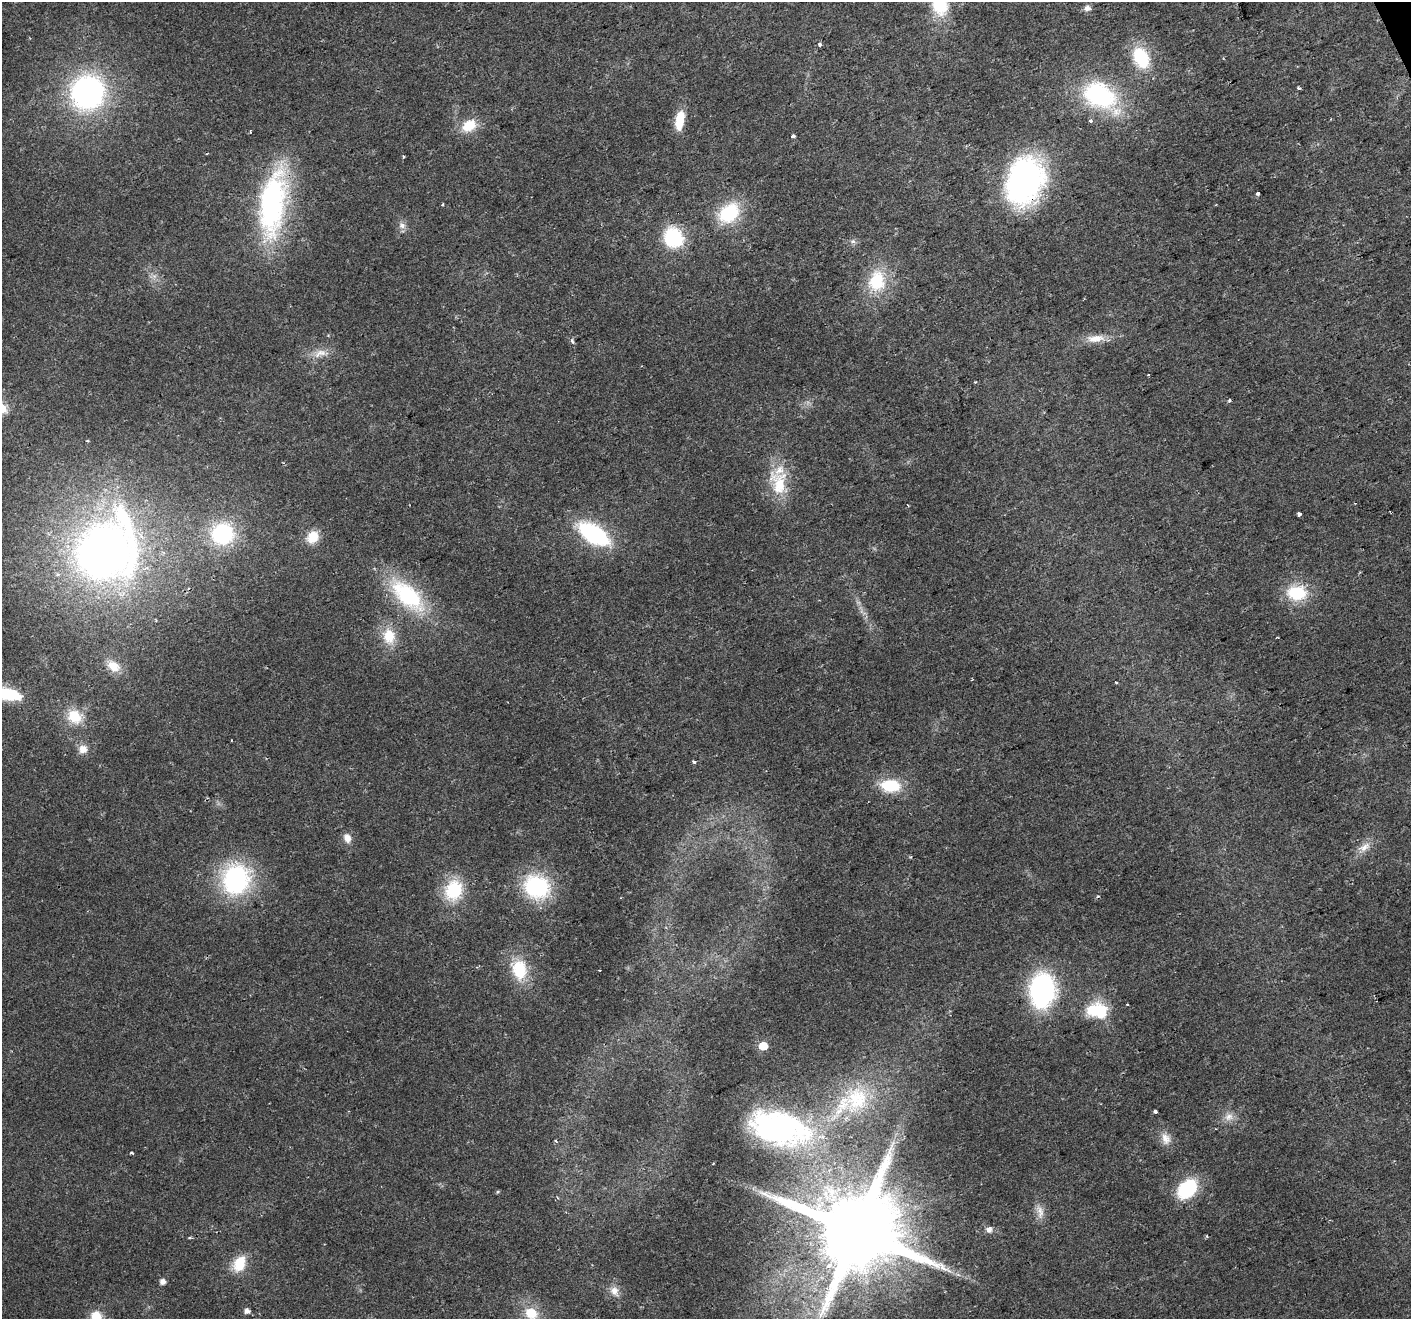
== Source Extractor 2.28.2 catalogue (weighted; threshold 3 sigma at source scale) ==
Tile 10 of 4 x 4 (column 2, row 3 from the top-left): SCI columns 1411-2819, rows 1462-2778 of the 5638 x 5498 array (HDU 1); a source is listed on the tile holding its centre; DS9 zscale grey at full resolution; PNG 1413 x 1321 px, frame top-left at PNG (2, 2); no overlay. Shown black and unused: <1% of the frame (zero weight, under 2 of 3 exposures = <1% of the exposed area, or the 3 px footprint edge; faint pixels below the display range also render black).
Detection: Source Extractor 2.28.2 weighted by HDU 2 'WHT'; one run over the whole footprint, this tile lists its part. Background 0.026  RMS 0.0035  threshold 0.0158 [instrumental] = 3 sigma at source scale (4.5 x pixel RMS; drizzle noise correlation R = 1.50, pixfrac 1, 0.0396/0.0396 arcsec/px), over >= 5 px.
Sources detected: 80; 1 too faint to see at this stretch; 2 inside a brighter object's white glare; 1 cosmic-ray / hot-pixel residue — not listed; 2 inside a brighter listed object's ellipse — not listed separately; the other 74 listed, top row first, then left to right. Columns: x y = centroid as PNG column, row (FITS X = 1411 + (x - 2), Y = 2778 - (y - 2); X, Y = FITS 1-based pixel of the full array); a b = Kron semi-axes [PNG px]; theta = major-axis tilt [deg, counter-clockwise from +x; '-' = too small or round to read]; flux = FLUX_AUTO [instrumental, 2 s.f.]
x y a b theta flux
940 3 27 16 -84 21
1087 8 6 5 - 2.4
819 44 4 3 - 1.2
1141 57 26 17 -65 18
1298 88 4 3 - 0.61
88 92 27 26 - 97
1099 95 35 24 -23 45
1091 121 4 3 - 1.2
679 122 16 10 84 7.9
469 126 19 14 32 8
793 136 3 3 - 1.2
403 156 3 3 - 0.52
1025 181 50 37 69 81
1257 193 4 3 - 2.5
272 203 81 29 82 75
442 204 4 3 - 0.37
729 213 24 17 43 22
402 225 10 8 -32 1.9
673 237 19 17 -57 25
853 241 7 4 -1 0.83
877 281 28 21 85 16
1095 339 26 10 6 5.5
572 341 4 3 - 1.8
320 353 21 10 18 4.3
1148 375 3 2 - 0.24
1229 400 4 3 - 0.62
87 441 3 3 - 0.45
283 463 4 4 - 0.41
778 483 38 23 -78 16
1299 514 4 4 - 1.3
222 534 20 19 - 34
594 534 27 14 -33 47
313 537 13 11 58 7.3
104 552 63 57 10 230
1297 593 23 17 -4 15
407 595 56 26 -43 34
389 636 22 17 -80 9.1
113 666 18 13 -35 5.2
1116 682 3 2 - 0.4
8 694 28 13 -13 15
75 716 21 18 -35 9.5
83 749 12 11 - 3.3
694 762 4 3 - 0.85
890 786 19 12 -4 15
347 838 10 8 -65 2.8
1364 847 19 10 29 3.8
236 879 27 24 74 57
536 887 22 18 -27 42
454 890 26 21 69 17
519 970 26 19 -80 14
1042 990 29 21 86 64
1127 1004 2 2 - 0.32
1093 1010 24 16 53 11
763 1046 6 5 - 10
857 1099 44 35 70 32
1155 1112 4 3 - 1.1
1229 1117 13 11 40 2.9
779 1128 76 39 -14 81
1166 1139 17 12 -73 3.8
556 1140 4 3 - 0.51
131 1153 5 3 - 0.46
1187 1189 19 13 44 25
498 1192 6 4 21 0.44
1040 1212 22 9 -81 3.5
989 1230 9 8 - 1.5
856 1232 25 20 15 6900
1207 1236 4 3 - 0.45
189 1238 5 3 - 0.43
239 1264 20 13 64 8.9
163 1282 5 5 - 2.1
614 1291 15 11 -67 3.2
247 1311 5 5 - 1.9
531 1313 19 15 -44 8.3
96 1317 15 13 -89 6.6
Overlapping masked pixels (flux is a lower limit): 1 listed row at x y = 1025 181
Isophote crosses this tile's border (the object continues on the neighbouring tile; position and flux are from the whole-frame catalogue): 4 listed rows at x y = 940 3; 8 694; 531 1313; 96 1317